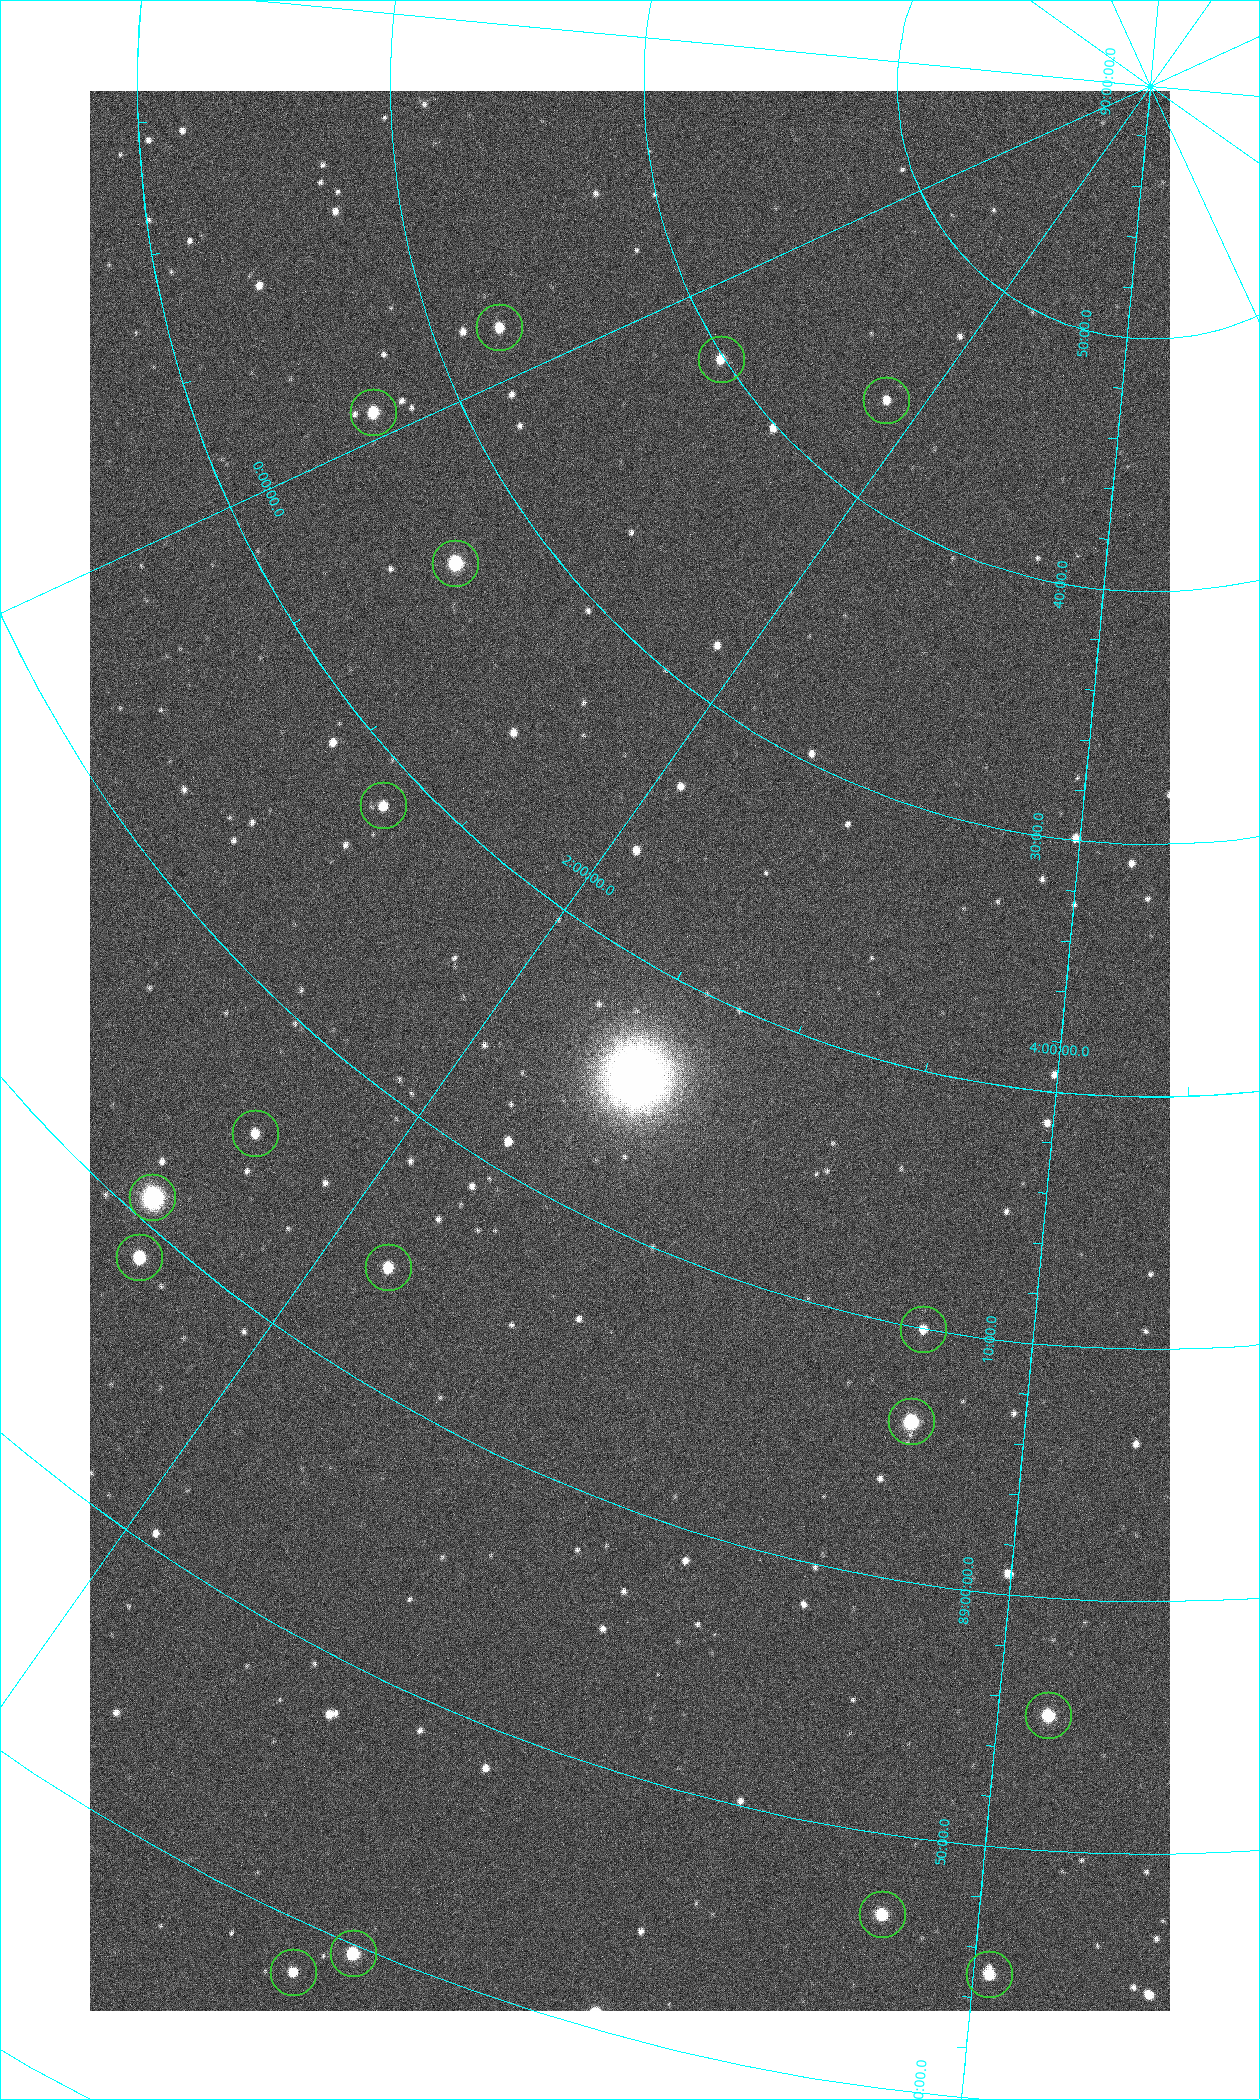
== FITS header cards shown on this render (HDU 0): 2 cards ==
NAXIS1  =                 1080 / length of data axis 1
NAXIS2  =                 1920 / length of data axis 2

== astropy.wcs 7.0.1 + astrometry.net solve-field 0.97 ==
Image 1080 x 1920 px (HDU 0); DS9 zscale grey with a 90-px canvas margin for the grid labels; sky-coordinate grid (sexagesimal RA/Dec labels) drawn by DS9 from the SOLVED WCS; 17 Tycho-2 reference stars matched to detected sources circled (green)
Header WCS: none
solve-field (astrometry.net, Tycho-2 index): SOLVED blind (the file carries no WCS)
Solved WCS: RA---TAN-SIP/DEC--TAN-SIP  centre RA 02:28:11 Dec +89:17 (37.04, +89.28 deg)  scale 2.37 arcsec/px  FOV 42.7' x 76.0'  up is -28 deg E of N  parity flipped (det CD > 0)
(file carries no celestial WCS; the grid is the blind solution)
Tycho-2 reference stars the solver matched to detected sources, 17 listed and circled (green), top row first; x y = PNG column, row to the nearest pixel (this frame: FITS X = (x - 90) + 1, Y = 1920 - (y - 91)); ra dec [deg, ICRS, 3 dp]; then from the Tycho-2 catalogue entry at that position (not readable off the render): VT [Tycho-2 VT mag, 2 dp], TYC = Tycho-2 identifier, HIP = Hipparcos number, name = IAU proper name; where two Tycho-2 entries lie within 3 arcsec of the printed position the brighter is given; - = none
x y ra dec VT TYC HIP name
499 327 355.808 +89.543 10.14 4662-135-1 - -
721 359 7.906 +89.665 10.51 4627-6-1 - -
886 400 25.399 +89.729 11.04 4627-64-1 - -
373 412 358.236 +89.445 9.52 4662-45-1 - -
455 563 9.931 +89.444 8.22 4627-49-1 3128 -
383 805 18.559 +89.307 10.52 4627-75-1 - -
255 1133 24.867 +89.092 10.76 4627-125-1 - -
152 1197 23.461 +89.016 6.47 4627-259-1 7283 -
139 1257 24.587 +88.980 9.00 4627-86-1 - -
388 1267 32.549 +89.073 9.84 4628-149-1 - -
923 1329 55.017 +89.166 11.19 4628-70-1 - -
911 1421 55.225 +89.105 8.15 4628-68-1 17195 -
1048 1715 61.773 +88.923 8.88 4629-92-1 - -
882 1914 57.015 +88.780 9.32 4628-84-1 - -
353 1953 42.246 +88.661 8.90 4628-20-1 - -
293 1972 40.943 +88.634 10.89 4628-71-1 - -
989 1974 60.479 +88.750 9.70 4629-3-1 - -